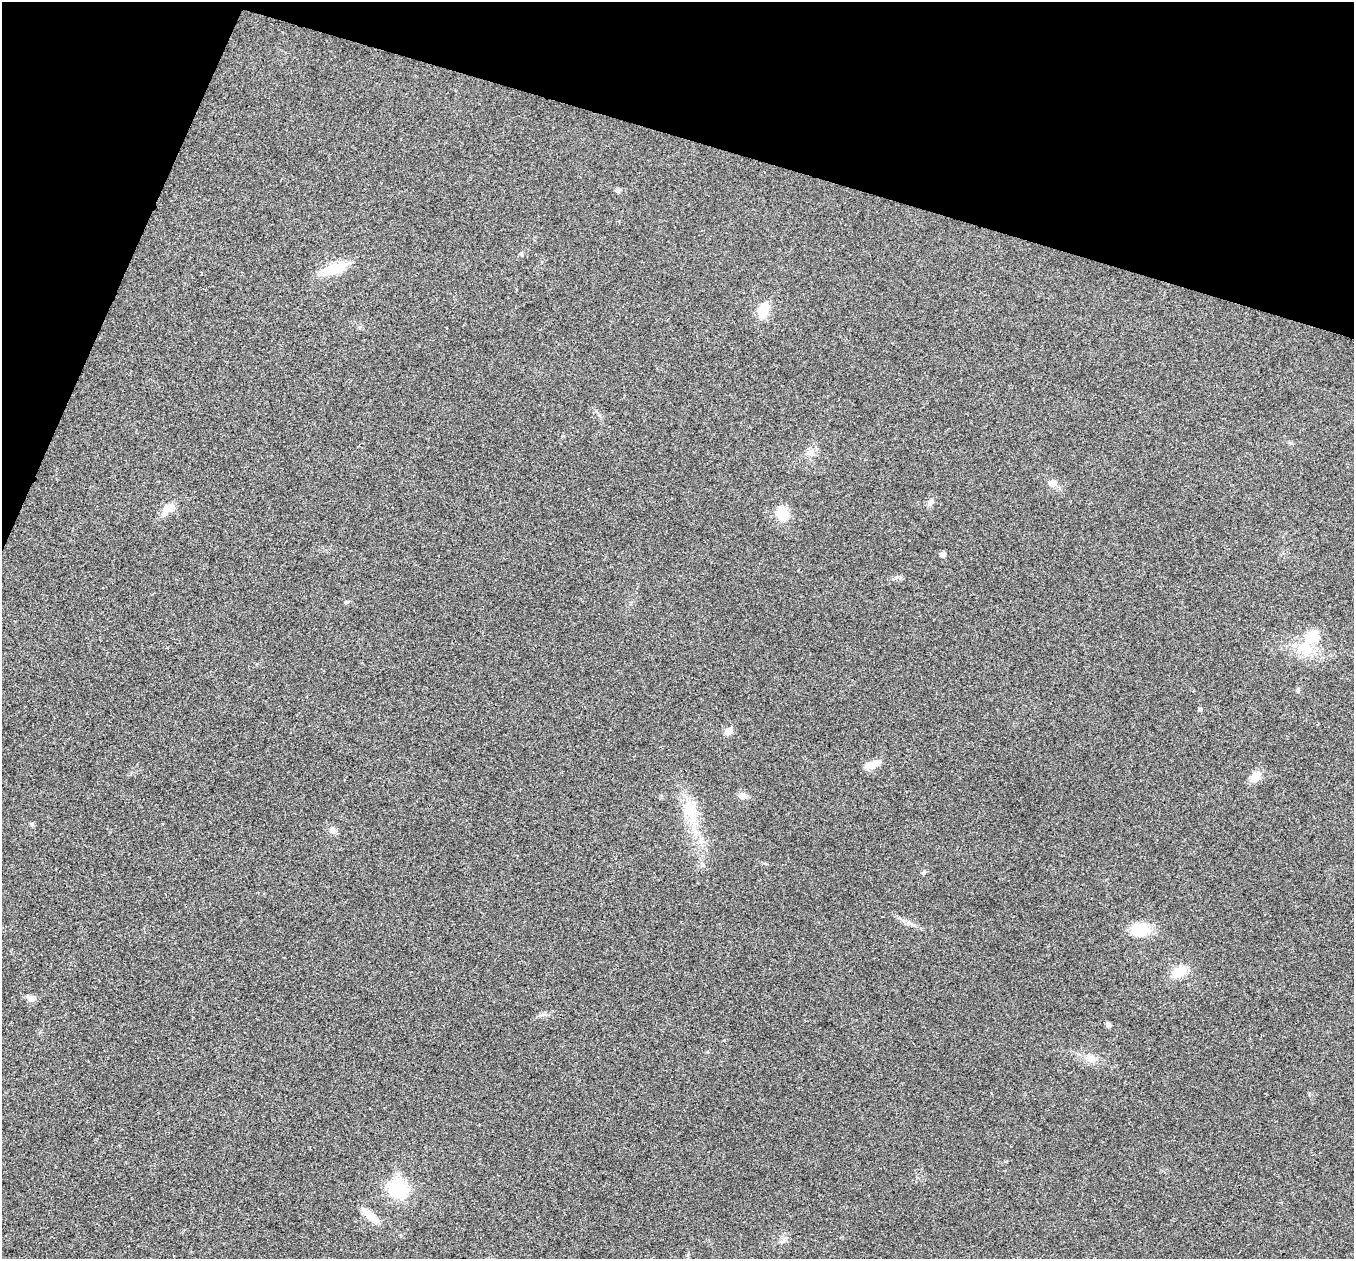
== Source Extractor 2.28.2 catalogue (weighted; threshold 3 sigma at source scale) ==
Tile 2 of 4 x 4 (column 2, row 1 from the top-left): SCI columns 1355-2706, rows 3907-5163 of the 5416 x 5431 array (HDU 1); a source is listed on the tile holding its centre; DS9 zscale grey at full resolution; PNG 1356 x 1261 px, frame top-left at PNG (2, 2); no overlay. Shown black and unused: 15% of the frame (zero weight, under 3 of 4 exposures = <1% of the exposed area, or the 3 px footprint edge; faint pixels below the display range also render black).
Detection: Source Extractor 2.28.2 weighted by HDU 2 'WHT'; one run over the whole footprint, this tile lists its part. Background 0.0214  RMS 0.0052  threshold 0.0235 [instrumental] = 3 sigma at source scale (4.5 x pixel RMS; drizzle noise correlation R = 1.50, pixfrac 1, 0.05/0.05 arcsec/px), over >= 5 px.
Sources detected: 33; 1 inside a brighter listed object's ellipse — not listed separately; the other 32 listed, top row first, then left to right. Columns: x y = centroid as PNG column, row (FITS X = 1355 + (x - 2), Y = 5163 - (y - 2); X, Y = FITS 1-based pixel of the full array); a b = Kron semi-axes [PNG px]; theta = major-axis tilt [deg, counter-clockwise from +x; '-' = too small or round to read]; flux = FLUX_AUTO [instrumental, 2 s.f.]
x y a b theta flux
618 190 7 6 - 1.1
521 254 6 5 - 0.9
335 269 28 11 19 18
763 310 16 10 71 13
811 452 14 9 24 3.5
1052 483 7 6 - 5.4
930 502 10 7 24 1.9
169 508 18 10 40 6.9
782 514 14 11 -82 12
942 554 5 5 - 2.6
346 602 7 4 26 0.79
1305 649 24 22 -30 16
1298 691 7 4 -89 0.81
1200 709 5 5 - 0.87
728 731 10 8 36 3.5
873 764 19 9 31 5.4
1255 776 17 10 44 5.6
743 796 11 8 -16 3
690 811 40 20 -77 21
32 824 7 5 -46 0.85
333 830 9 9 - 2.5
924 872 7 5 31 1
908 923 6 5 - 1.2
1140 929 17 12 1 19
1179 972 15 10 35 12
31 998 11 7 -11 3
543 1014 10 5 0 1.5
1108 1024 6 5 - 1.4
1090 1058 16 11 -20 5.5
398 1189 17 16 - 33
371 1216 22 10 -42 7.2
784 1240 7 4 89 1.4
Unlisted compact peaks at least as high as the median listed source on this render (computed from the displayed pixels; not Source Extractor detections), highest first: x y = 896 577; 1291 443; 707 1052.